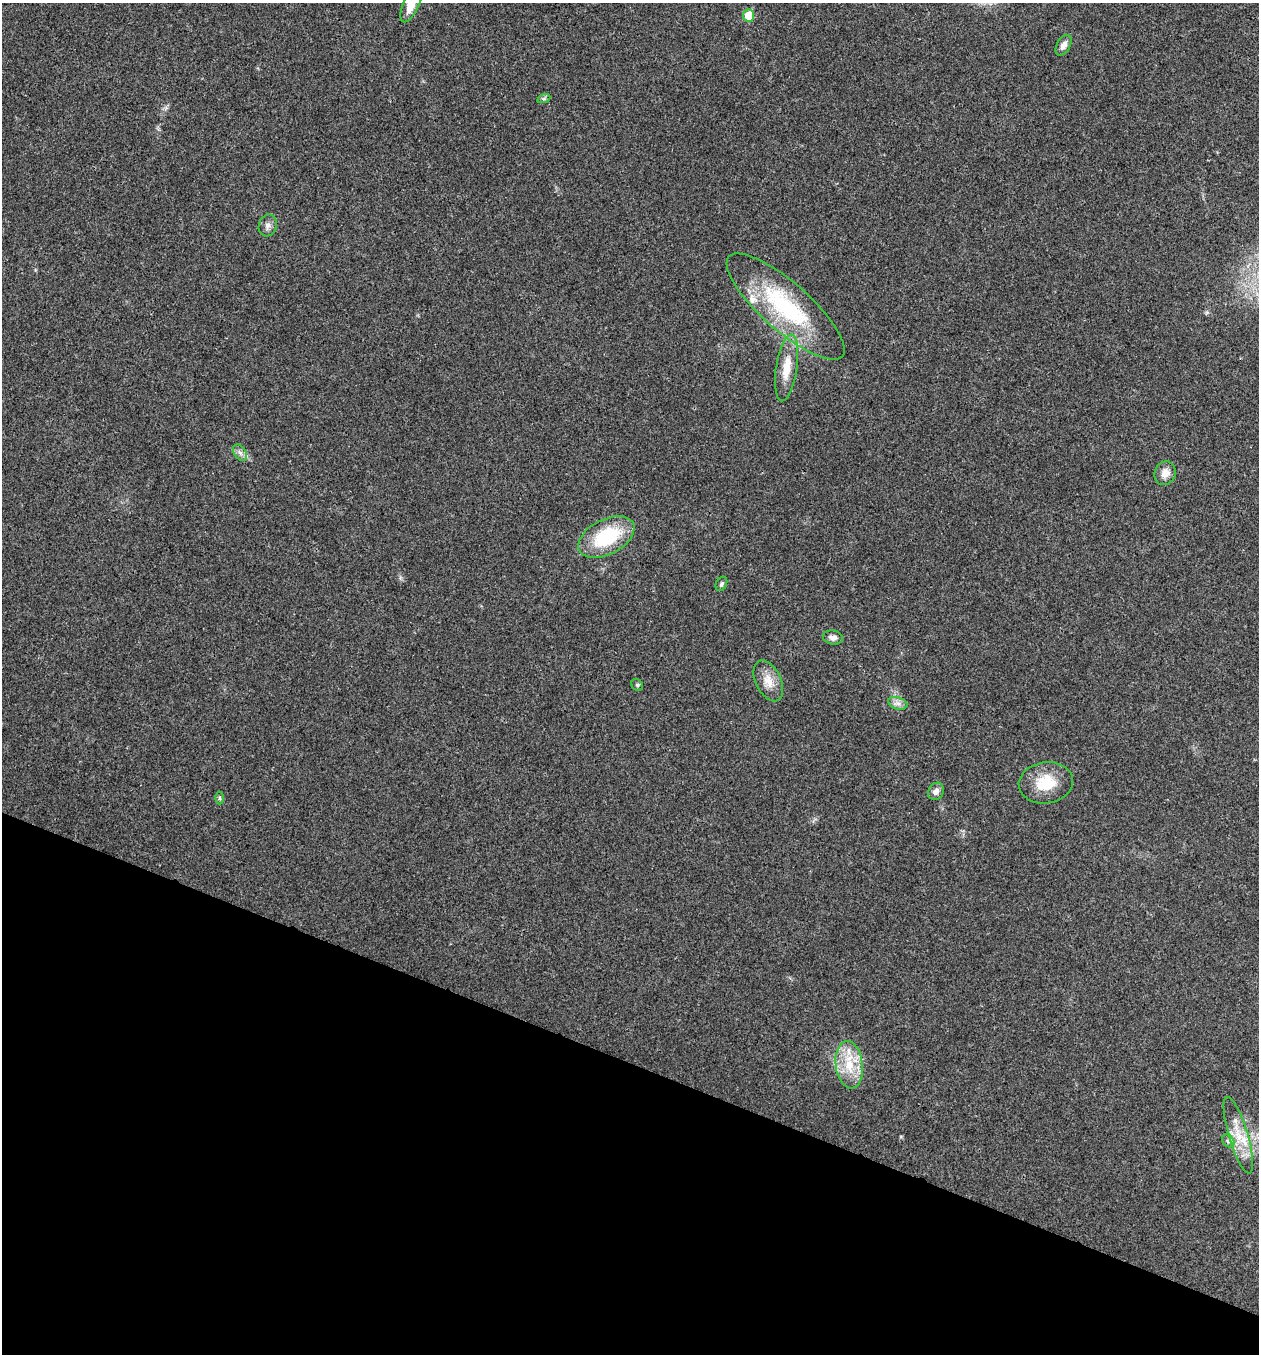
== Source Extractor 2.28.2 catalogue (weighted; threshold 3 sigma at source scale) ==
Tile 15 of 4 x 4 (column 3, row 4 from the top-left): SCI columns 2651-3907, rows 6-1357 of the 5431 x 5417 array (HDU 1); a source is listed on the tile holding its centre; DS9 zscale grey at full resolution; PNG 1261 x 1356 px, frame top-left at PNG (2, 3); each listed source drawn as its Kron ellipse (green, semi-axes under 4 px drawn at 4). Shown black and unused: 22% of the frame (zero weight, under 3 of 4 exposures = <1% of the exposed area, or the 3 px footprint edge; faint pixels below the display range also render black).
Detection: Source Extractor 2.28.2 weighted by HDU 2 'WHT'; one run over the whole footprint, this tile lists its part. Background 0.0241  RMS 0.0054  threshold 0.0241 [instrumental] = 3 sigma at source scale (4.5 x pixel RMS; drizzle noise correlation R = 1.50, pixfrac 1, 0.05/0.05 arcsec/px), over >= 5 px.
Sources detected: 23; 2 inside a brighter listed object's ellipse — not listed separately; the other 21 listed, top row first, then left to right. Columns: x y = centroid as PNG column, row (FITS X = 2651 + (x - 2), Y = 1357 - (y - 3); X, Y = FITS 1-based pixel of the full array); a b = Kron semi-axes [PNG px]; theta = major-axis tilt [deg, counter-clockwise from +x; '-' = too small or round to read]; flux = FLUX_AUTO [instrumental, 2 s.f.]
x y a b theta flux
411 4 19 7 66 9.4
749 16 6 5 - 13
1063 45 11 6 61 3.3
544 98 7 4 19 0.87
268 225 11 9 73 2.6
786 306 76 24 -41 60
787 368 34 10 81 11
240 453 9 6 -53 2
1165 473 12 10 67 4.7
606 537 30 17 27 34
721 584 7 5 63 1.1
833 638 10 7 -10 2.4
768 681 22 12 -64 7.5
637 685 6 5 - 0.84
898 703 10 6 -19 2.3
1046 783 27 20 9 16
936 791 9 7 58 2.8
220 798 6 4 -90 0.84
849 1065 24 13 -83 15
1238 1135 40 9 -73 13
1228 1141 7 5 -46 1.4
Isophote crosses this tile's border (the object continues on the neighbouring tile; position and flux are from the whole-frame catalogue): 1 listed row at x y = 411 4